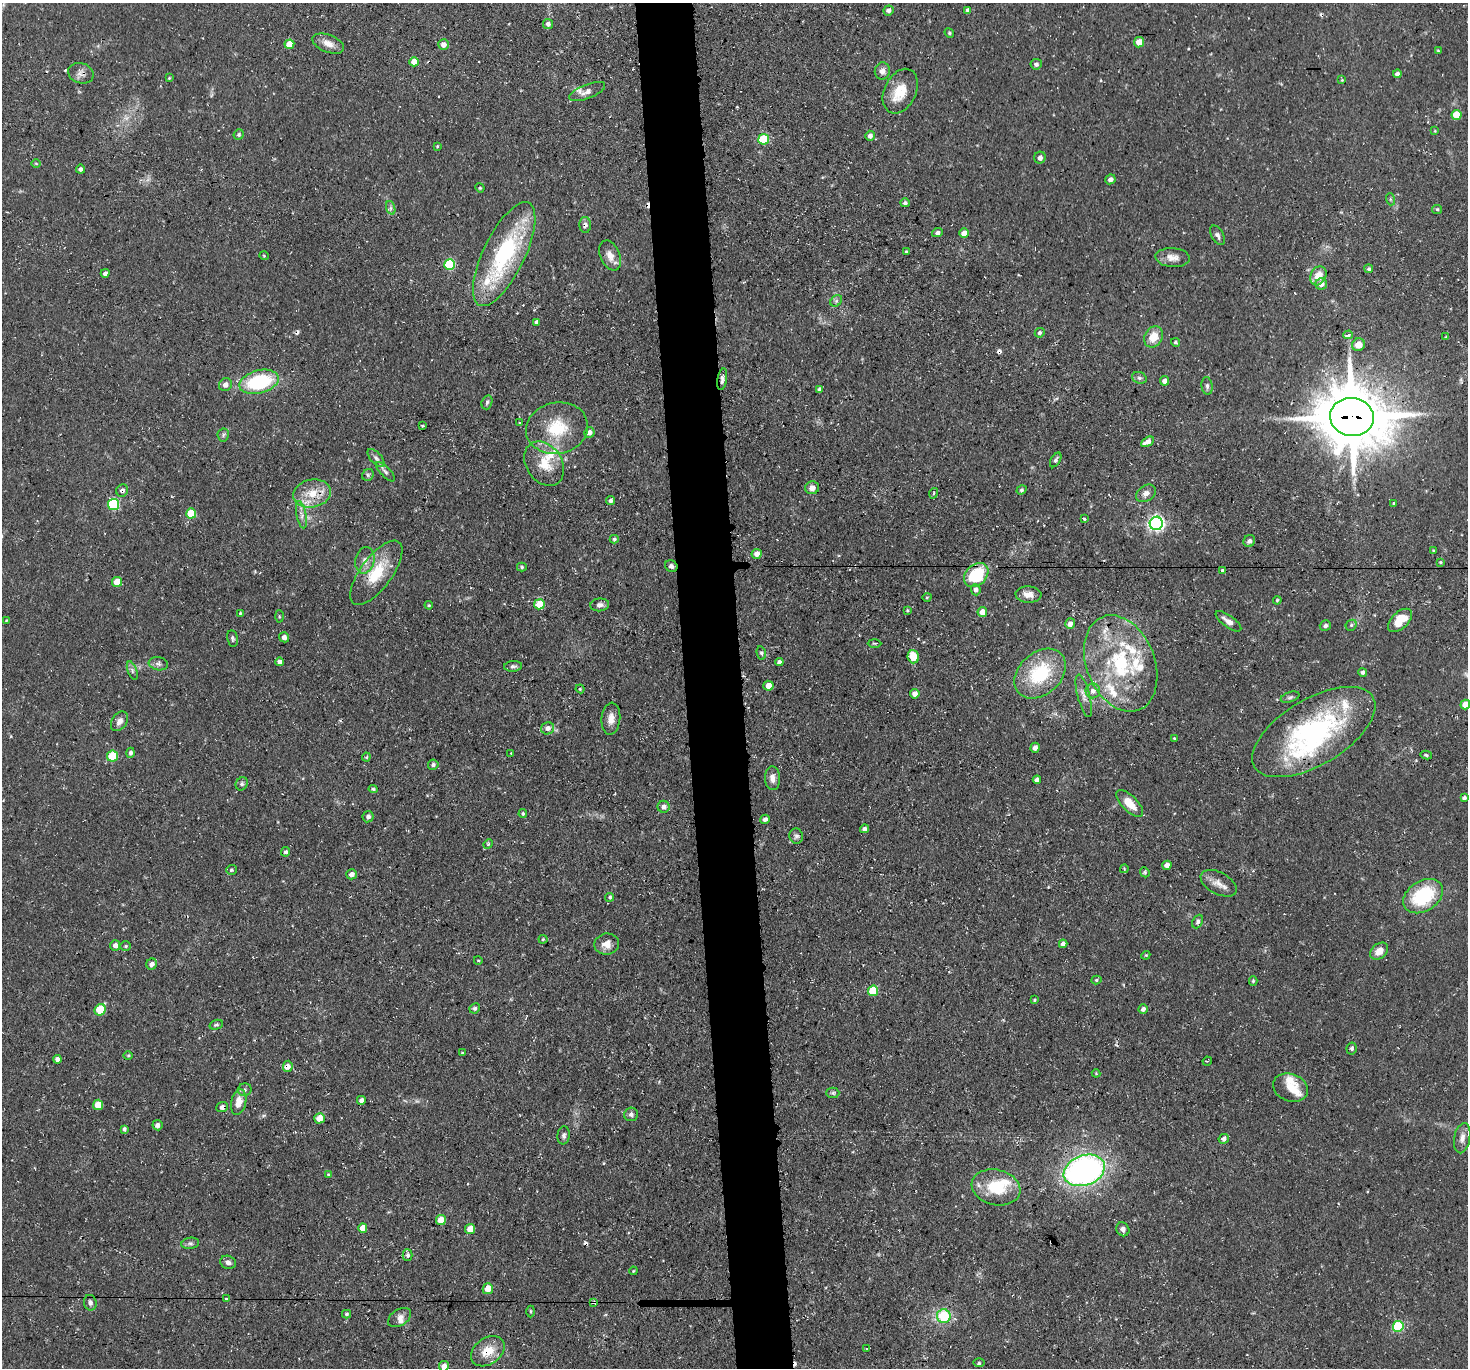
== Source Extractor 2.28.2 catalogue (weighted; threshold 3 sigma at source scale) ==
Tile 5 of 3 x 3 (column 2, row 2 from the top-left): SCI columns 1468-2933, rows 1521-2886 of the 4401 x 4372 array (HDU 1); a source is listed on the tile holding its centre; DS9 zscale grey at full resolution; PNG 1470 x 1370 px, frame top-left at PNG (2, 3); each listed source drawn as its Kron ellipse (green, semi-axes under 4 px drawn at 4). Shown black and unused: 4% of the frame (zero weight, under 3 of 4 exposures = <1% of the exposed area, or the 3 px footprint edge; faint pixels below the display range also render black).
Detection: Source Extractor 2.28.2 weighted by HDU 2 'WHT'; one run over the whole footprint, this tile lists its part. Background 0.0734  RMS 0.0054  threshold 0.0241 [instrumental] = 3 sigma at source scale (4.5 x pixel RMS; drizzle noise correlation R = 1.50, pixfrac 1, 0.05/0.05 arcsec/px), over >= 5 px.
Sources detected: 261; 2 too faint to see at this stretch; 1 inside a brighter object's white glare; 10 cosmic-ray / hot-pixel residue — neither listed nor drawn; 14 inside a brighter listed object's ellipse — not listed separately; the other 234 listed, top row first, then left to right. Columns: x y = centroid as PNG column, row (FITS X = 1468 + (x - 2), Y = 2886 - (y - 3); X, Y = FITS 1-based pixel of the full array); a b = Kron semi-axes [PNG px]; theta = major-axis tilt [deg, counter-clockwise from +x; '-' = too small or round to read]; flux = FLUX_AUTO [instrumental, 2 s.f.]
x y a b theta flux
889 10 5 5 - 2.2
968 10 4 3 - 1.5
548 24 5 5 - 1.9
949 33 5 4 - 0.67
1139 42 5 5 - 6.8
289 44 5 4 - 11
328 44 16 8 -21 4.7
443 45 5 5 - 3.4
1438 51 4 3 - 0.58
414 62 5 4 - 5.8
1036 64 5 5 - 1.6
882 71 8 7 - 2.8
81 73 13 10 -20 3.1
1397 74 4 4 - 2.1
169 78 3 2 - 0.46
1342 80 3 3 - 0.46
587 91 19 7 22 4.4
900 91 23 15 64 12
1457 115 5 5 - 16
1435 131 4 3 - 0.42
239 134 5 5 - 0.97
870 136 5 4 - 2.8
764 139 5 5 - 30
437 146 4 3 - 0.56
1040 158 6 5 - 2
36 163 5 3 - 0.54
80 169 4 4 - 1.2
1110 179 5 4 - 2
480 188 5 4 - 0.7
1390 199 6 4 -72 0.77
905 203 5 4 - 1.2
391 208 7 4 -72 1.3
1437 209 5 4 - 0.79
585 225 8 5 -87 1.9
937 232 6 4 21 1.6
964 233 5 4 - 4
1218 235 10 6 -59 1.8
906 252 3 3 - 0.75
504 254 57 21 64 67
610 255 16 9 -67 5.1
264 256 5 3 - 0.47
1173 257 17 9 -4 4.5
450 264 5 5 - 43
1369 269 4 4 - 0.92
105 273 4 4 - 1.9
1318 276 10 7 62 6.8
1321 284 6 5 - 3.2
836 301 6 5 - 1.3
536 322 4 4 - 1.5
1040 333 5 4 - 1.1
1348 335 5 3 - 3.1
1153 337 11 8 59 8.1
1446 337 4 3 - 0.49
1175 342 4 4 - 0.88
1359 345 6 6 - 6
1139 378 7 5 -20 1.3
722 379 11 4 80 2
1165 381 5 4 - 2.5
259 382 20 11 15 42
225 385 7 6 - 2.8
1207 386 9 5 -83 1.5
820 389 4 4 - 1.6
487 402 7 5 72 1.1
1352 417 22 19 -8 3800
520 423 4 2 - 0.5
422 426 3 3 - 1.9
557 428 31 25 10 25
589 432 5 5 - 2.8
223 435 6 5 - 1.2
1148 442 7 4 30 3.7
376 458 11 5 -48 1.9
1056 460 8 4 58 1.4
544 464 24 18 -56 14
385 472 12 5 -46 1.7
368 475 6 5 - 1
812 488 7 6 - 3.1
122 490 6 5 - 2
1021 490 5 4 - 0.93
312 493 19 14 11 11
934 493 5 3 - 0.64
1146 493 11 7 34 2.9
611 501 4 4 - 1.4
1394 503 4 3 - 0.74
114 504 6 5 - 45
191 513 5 5 - 20
301 515 14 5 -79 2.7
1084 519 4 3 - 0.79
1156 523 7 6 - 160
614 539 4 4 - 0.86
1249 541 6 5 - 1.9
1434 550 3 3 - 0.62
757 554 5 5 - 3.3
365 560 13 9 78 4
1440 562 3 3 - 0.61
671 566 6 5 - 1.5
522 567 5 4 - 0.83
1223 571 3 3 - 6.4
376 573 38 16 54 21
976 575 14 10 44 28
117 582 5 5 - 13
976 590 5 5 - 2.3
1028 594 13 8 -3 4.2
927 597 5 3 - 0.47
1277 600 4 3 - 0.58
539 604 5 5 - 10
429 605 4 4 - 0.61
600 605 9 6 6 2.3
907 610 3 3 - 0.66
982 612 5 5 - 5.1
240 613 3 3 - 0.57
279 616 6 3 -89 0.57
6 620 4 3 - 0.39
1400 620 14 8 44 13
1228 621 15 6 -36 3.8
1070 624 5 5 - 2.8
1351 625 6 5 - 0.88
1325 626 6 5 - 1.3
284 637 5 5 - 1.9
232 638 8 5 -79 1.2
874 643 7 3 0 0.6
761 653 7 4 -79 0.97
913 657 6 5 - 11
280 662 4 4 - 2.3
779 662 4 4 - 1.8
1121 663 50 34 -68 58
158 664 9 6 -9 1.9
513 666 9 5 5 1.4
132 671 9 4 -70 1.4
1363 672 4 4 - 1.3
1040 674 29 21 42 35
768 686 5 5 - 4.6
580 689 4 4 - 0.68
1093 691 7 7 - 2.6
915 694 5 4 - 2.9
1084 696 22 6 -75 3.4
1290 697 10 5 18 1.3
1465 704 5 4 - 7.1
611 719 16 9 84 4.5
119 721 11 7 55 2.8
547 728 6 6 - 3.1
1314 732 69 33 31 100
1174 738 3 2 - 0.9
1035 748 5 4 - 2.3
130 753 5 4 - 1.5
511 753 4 3 - 0.39
1426 755 6 4 -13 0.82
112 756 5 5 - 22
366 757 4 4 - 0.61
433 765 5 5 - 1.3
772 778 12 7 -87 3.4
1037 780 4 4 - 2.6
242 784 7 6 - 1.2
373 789 4 4 - 0.83
1464 798 4 4 - 1.4
1130 803 17 8 -45 9.1
664 807 6 6 - 2.2
523 814 4 3 - 0.77
368 817 6 5 - 2.2
765 819 5 4 - 2.1
864 829 4 4 - 2
796 836 8 6 -77 1.5
488 844 5 4 - 0.68
286 852 5 4 - 1.3
1167 865 4 4 - 3.2
1124 869 4 3 - 0.55
231 870 5 5 - 0.89
1145 872 5 4 - 0.83
351 874 5 5 - 2.7
1219 883 20 11 -28 5.2
1423 896 21 15 33 36
610 897 4 4 - 0.86
1198 922 7 5 65 1.4
543 939 4 4 - 0.59
607 944 12 10 10 4.9
1063 944 4 4 - 2.2
115 945 5 5 - 2.3
126 946 5 4 - 0.76
1379 951 10 7 40 4.8
1146 955 4 3 - 0.49
478 960 4 3 - 0.43
152 964 5 5 - 2.5
1096 980 5 4 - 0.72
1253 981 4 4 - 0.77
873 991 5 5 - 21
1034 1000 4 3 - 0.64
475 1008 5 5 - 1.2
1143 1009 5 4 - 2.2
100 1010 6 5 - 22
216 1025 7 4 19 0.95
1352 1048 6 5 - 1.3
462 1053 3 3 - 0.57
128 1056 5 3 - 0.64
57 1059 4 4 - 2.5
1207 1061 5 3 - 0.53
288 1066 6 5 - 3.5
1096 1073 4 4 - 0.49
1290 1088 18 13 -20 7.9
245 1090 7 6 - 1.2
833 1093 6 5 - 0.97
361 1100 4 4 - 2.4
239 1102 13 7 78 6.1
98 1105 5 5 - 9.8
222 1107 6 5 - 2.4
631 1114 7 7 - 1.7
319 1118 5 5 - 7.4
157 1125 5 5 - 2
124 1129 4 3 - 1.3
564 1135 9 6 83 1.7
1462 1138 15 8 79 3.5
1224 1139 5 5 - 1.6
1084 1170 21 15 20 170
328 1175 4 2 - 0.38
996 1187 24 17 -13 22
441 1220 5 5 - 9.4
363 1228 5 4 - 6.3
470 1229 5 5 - 8.4
1123 1229 7 6 - 2
190 1243 9 5 9 1.4
408 1255 5 5 - 1.5
228 1262 8 6 -17 2.1
633 1271 4 3 - 0.46
488 1289 5 5 - 6.9
227 1299 3 2 - 0.85
594 1302 4 4 - 1.6
90 1303 8 6 -78 1.9
531 1311 6 3 89 0.66
346 1314 4 3 - 0.89
944 1316 7 7 - 27
400 1317 13 8 32 3
1398 1326 5 5 - 41
867 1348 4 3 - 0.46
488 1351 18 13 36 10
979 1363 6 4 0 0.67
444 1366 5 5 - 3.1
Overlapping masked pixels (flux is a lower limit): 12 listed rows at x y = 81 73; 585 225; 722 379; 1352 417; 122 490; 312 493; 376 573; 288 1066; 239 1102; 222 1107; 594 1302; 488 1351
Isophote crosses this tile's border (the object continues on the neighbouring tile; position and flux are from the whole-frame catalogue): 2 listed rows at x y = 1465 704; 444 1366